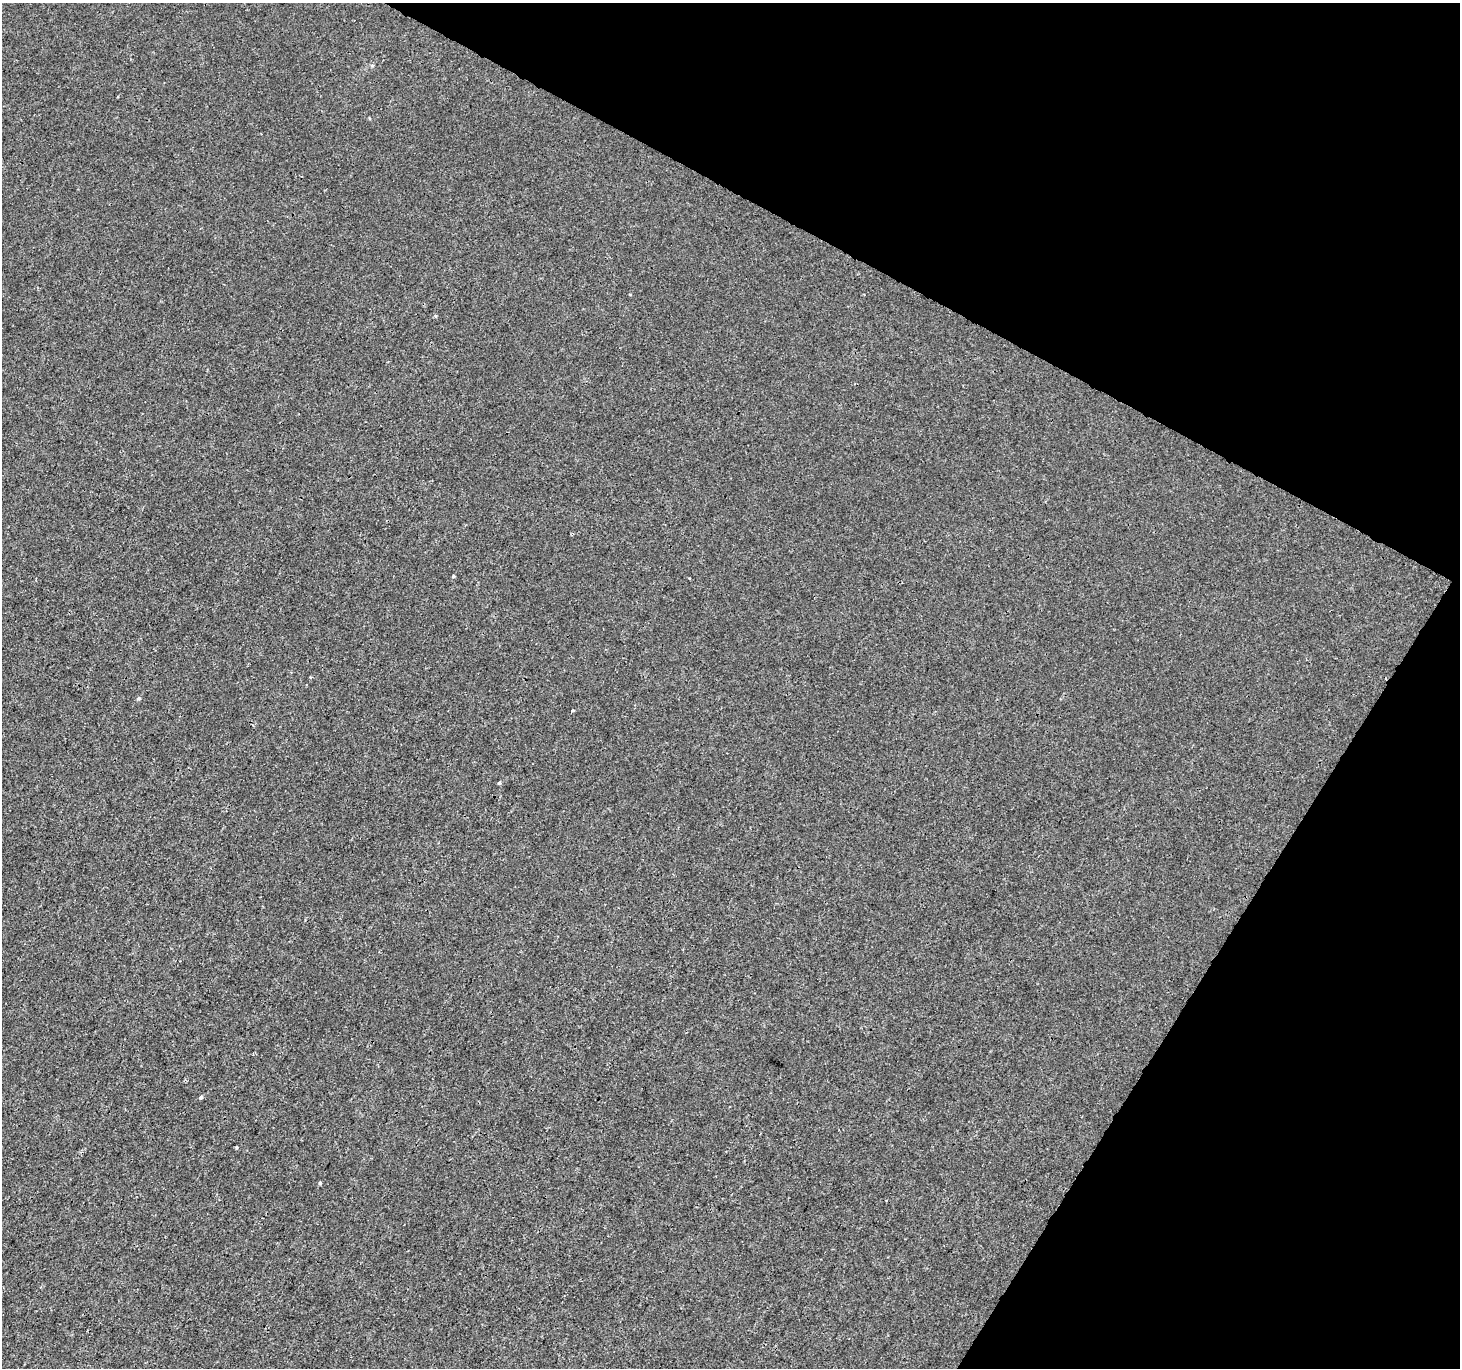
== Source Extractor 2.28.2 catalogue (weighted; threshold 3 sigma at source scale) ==
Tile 8 of 4 x 4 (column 4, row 2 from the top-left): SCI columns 4374-5831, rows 2928-4293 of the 5840 x 5921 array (HDU 1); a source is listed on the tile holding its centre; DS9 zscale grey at full resolution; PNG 1462 x 1370 px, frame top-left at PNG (2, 3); no overlay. Shown black and unused: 26% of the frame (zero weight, under 3 of 4 exposures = <1% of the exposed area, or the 3 px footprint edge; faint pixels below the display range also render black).
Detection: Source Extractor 2.28.2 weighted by HDU 2 'WHT'; one run over the whole footprint, this tile lists its part. Background 4.50e-04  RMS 0.0016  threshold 0.00725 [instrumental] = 3 sigma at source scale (4.5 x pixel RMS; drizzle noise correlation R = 1.50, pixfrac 1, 0.0396/0.0396 arcsec/px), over >= 5 px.
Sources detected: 7; all 7 listed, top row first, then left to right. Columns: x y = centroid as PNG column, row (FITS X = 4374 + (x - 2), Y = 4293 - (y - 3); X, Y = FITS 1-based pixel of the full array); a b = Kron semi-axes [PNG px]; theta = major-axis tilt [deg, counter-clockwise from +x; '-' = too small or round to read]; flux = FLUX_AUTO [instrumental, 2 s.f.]
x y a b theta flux
453 576 4 3 - 0.18
139 698 6 4 0 0.26
573 710 3 3 - 0.25
499 783 4 4 - 0.24
201 1097 4 4 - 0.34
236 1147 4 3 - 0.16
320 1183 4 3 - 0.21